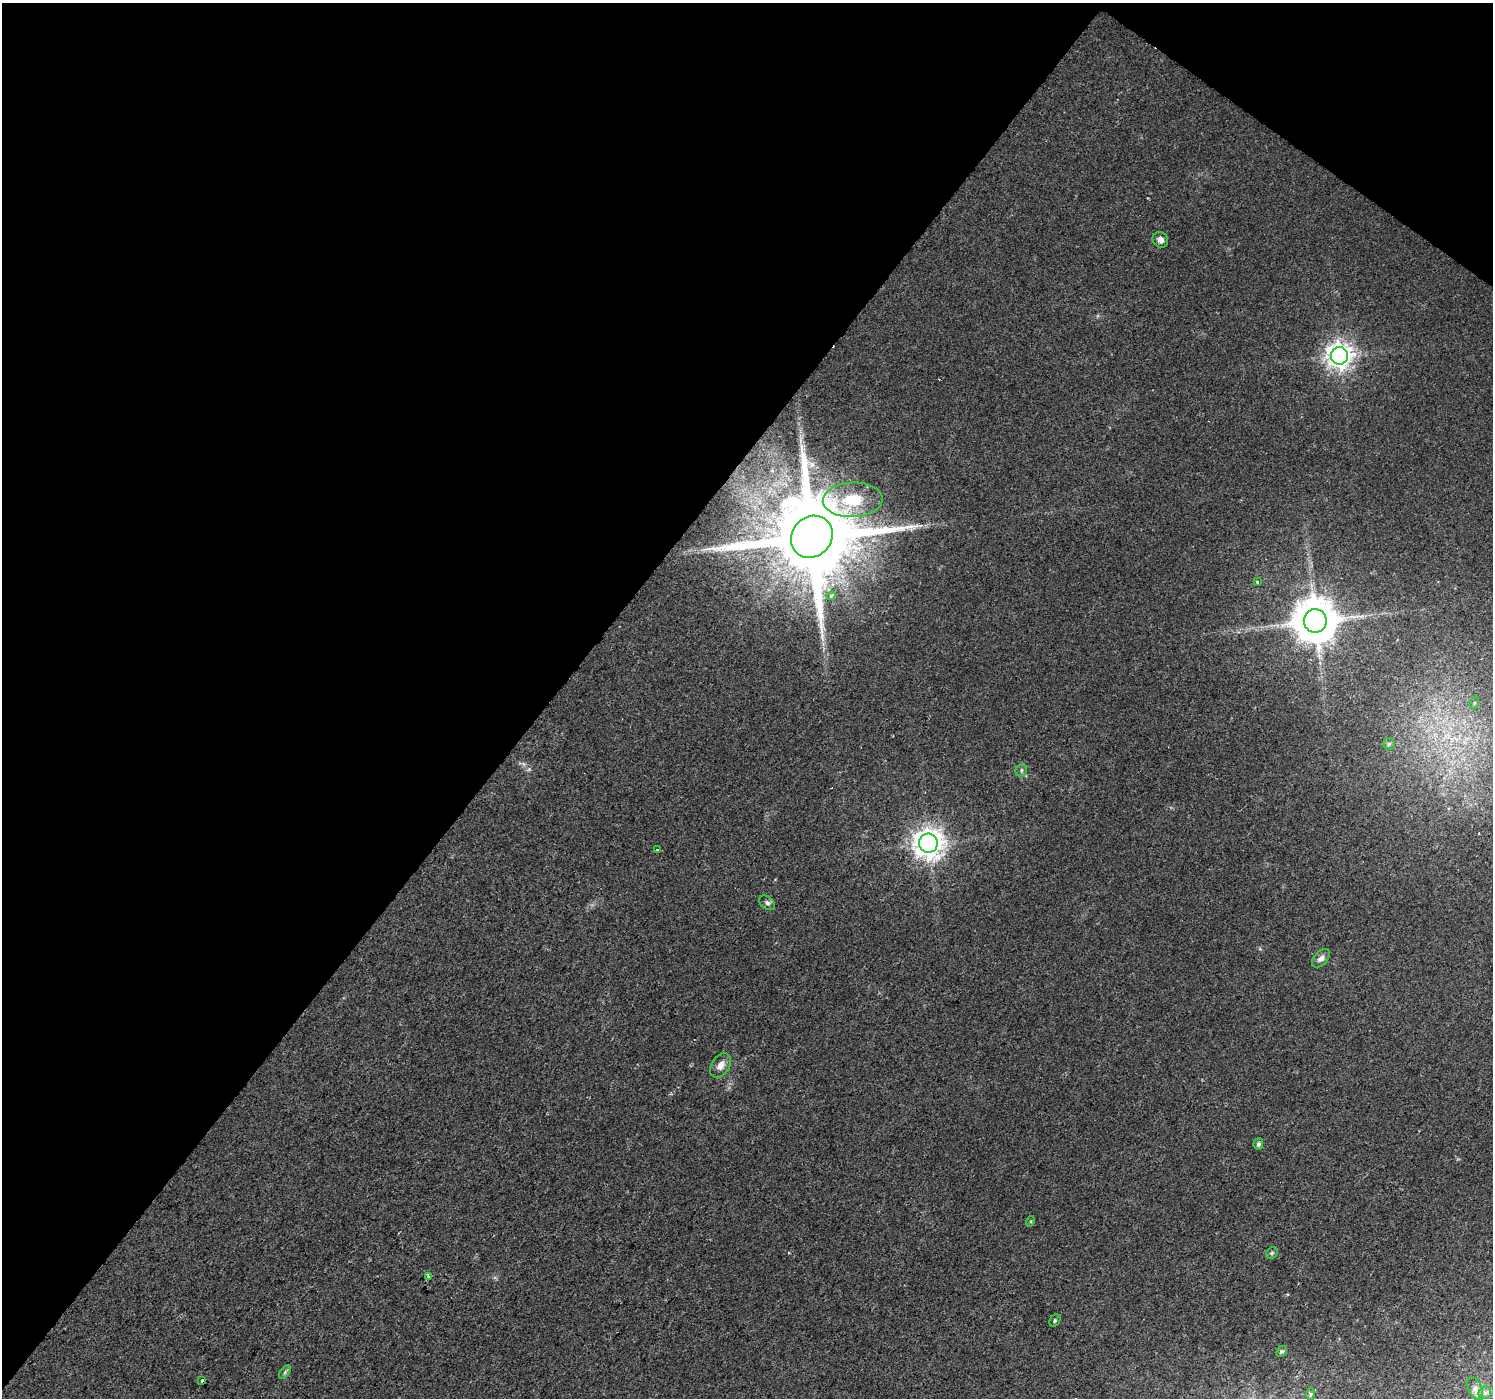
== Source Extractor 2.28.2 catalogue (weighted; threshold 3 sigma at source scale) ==
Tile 2 of 4 x 4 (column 2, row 1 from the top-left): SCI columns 1498-2988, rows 4441-5836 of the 5985 x 6026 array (HDU 1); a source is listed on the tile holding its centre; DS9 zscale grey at full resolution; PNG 1495 x 1400 px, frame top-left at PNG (2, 3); each listed source drawn as its Kron ellipse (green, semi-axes under 4 px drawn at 4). Shown black and unused: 40% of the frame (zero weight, under 2 of 3 exposures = <1% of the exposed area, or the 3 px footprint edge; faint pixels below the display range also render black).
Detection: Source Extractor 2.28.2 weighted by HDU 2 'WHT'; one run over the whole footprint, this tile lists its part. Background 0.0172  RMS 0.0046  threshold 0.0206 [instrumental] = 3 sigma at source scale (4.5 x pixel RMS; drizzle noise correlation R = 1.50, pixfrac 1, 0.0396/0.0396 arcsec/px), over >= 5 px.
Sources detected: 26; all 26 listed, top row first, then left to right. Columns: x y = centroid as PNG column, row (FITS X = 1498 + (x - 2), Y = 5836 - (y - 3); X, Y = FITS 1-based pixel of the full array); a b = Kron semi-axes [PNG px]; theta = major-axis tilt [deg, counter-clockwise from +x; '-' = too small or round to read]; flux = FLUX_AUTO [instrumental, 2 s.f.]
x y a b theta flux
1160 240 8 7 - 2.3
1339 356 9 8 - 460
853 500 30 17 2 18
812 537 22 19 49 9800
1257 582 4 3 - 0.6
831 596 5 4 - 2.6
1315 621 12 11 - 1900
1474 703 6 4 72 0.79
1389 744 6 5 - 0.94
1021 770 6 5 - 0.95
928 843 9 9 - 650
657 850 3 3 - 1.9
767 903 9 6 -37 1.3
1321 958 11 6 48 2.1
721 1065 13 9 57 3.7
1258 1144 5 5 - 1.4
1031 1221 5 3 - 0.48
1272 1253 6 5 - 0.8
429 1276 4 3 - 0.97
1055 1320 6 5 - 0.69
1282 1351 6 5 - 0.92
285 1372 7 4 54 0.85
202 1380 3 3 - 1.3
1475 1389 13 6 -67 2.3
1485 1393 7 5 48 1.1
1311 1394 7 4 -89 0.79
Overlapping masked pixels (flux is a lower limit): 1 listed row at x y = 812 537